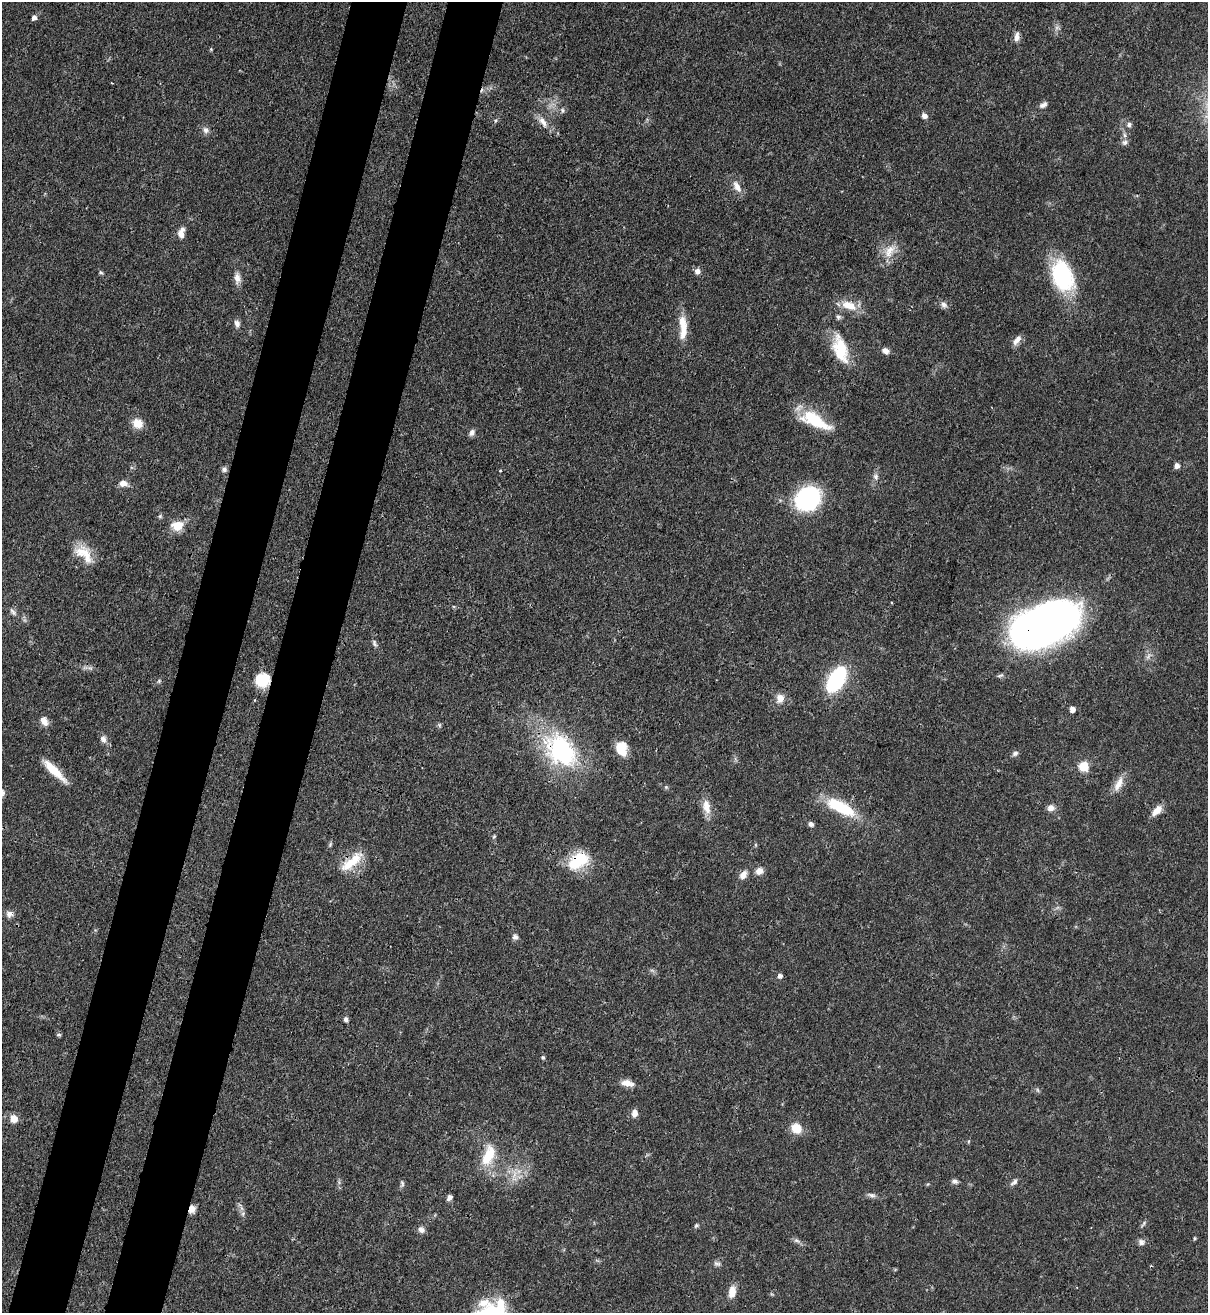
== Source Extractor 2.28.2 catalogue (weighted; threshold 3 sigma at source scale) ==
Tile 7 of 4 x 4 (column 3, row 2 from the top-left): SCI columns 2628-3833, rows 2652-3962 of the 5382 x 5303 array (HDU 1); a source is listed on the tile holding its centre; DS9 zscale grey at full resolution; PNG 1210 x 1315 px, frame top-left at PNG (2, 2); no overlay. Shown black and unused: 9% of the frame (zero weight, under 3 of 4 exposures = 7% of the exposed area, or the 3 px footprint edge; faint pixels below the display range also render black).
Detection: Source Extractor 2.28.2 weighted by HDU 2 'WHT'; one run over the whole footprint, this tile lists its part. Background 0.0772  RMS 0.0038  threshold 0.0173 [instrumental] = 3 sigma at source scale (4.5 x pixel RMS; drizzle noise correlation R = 1.50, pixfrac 1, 0.05/0.05 arcsec/px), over >= 5 px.
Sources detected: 100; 1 too faint to see at this stretch — not listed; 1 inside a brighter listed object's ellipse — not listed separately; the other 98 listed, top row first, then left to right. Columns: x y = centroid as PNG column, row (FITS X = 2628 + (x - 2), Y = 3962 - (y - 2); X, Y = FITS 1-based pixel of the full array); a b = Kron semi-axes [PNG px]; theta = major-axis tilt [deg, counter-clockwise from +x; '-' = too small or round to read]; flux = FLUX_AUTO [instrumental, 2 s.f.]
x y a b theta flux
34 17 6 5 - 1.6
1017 37 12 7 84 2.1
211 49 5 4 - 0.41
112 83 2 2 - 0.31
1043 105 11 7 31 1.6
562 110 8 6 -53 1
924 116 7 6 - 1.8
543 121 16 8 -54 3.2
1129 124 6 6 - 1.1
206 130 9 8 - 1.7
1125 142 9 7 8 1.4
737 186 17 9 -63 3.4
181 233 14 7 77 2.9
890 250 23 11 52 5.9
697 271 6 6 - 2.1
101 272 6 5 - 0.59
1062 276 36 22 -69 34
237 278 15 8 -86 2.7
849 305 21 11 -20 6.7
944 305 9 8 - 1.5
838 317 7 6 - 0.9
237 323 9 7 -72 1.7
683 328 33 9 -89 7.8
1017 340 14 7 50 2.5
841 349 28 14 -73 16
885 351 9 7 -25 1.9
815 420 37 14 -27 17
137 423 11 9 -30 5.3
472 433 9 7 58 1.4
1177 466 6 5 - 2
224 469 7 7 - 1.1
500 471 3 3 - 0.44
876 476 10 7 -78 1.6
123 483 10 8 -6 2.9
808 499 20 17 40 59
160 516 5 5 - 0.59
178 526 9 8 - 9.2
84 554 28 15 -44 8.4
13 612 11 5 -53 1.2
1045 624 62 34 23 240
374 643 11 5 -70 1.1
1000 675 10 5 22 0.79
836 679 23 12 58 42
262 680 15 13 16 11
780 698 12 11 - 3.1
255 700 3 3 - 0.41
1072 709 5 5 - 2.3
44 721 13 8 -64 2.6
439 725 7 4 -89 0.6
103 739 10 8 -73 1.8
621 749 15 11 -82 7.6
560 751 32 22 -49 56
1015 753 8 6 25 1.2
1084 766 6 6 - 17
54 770 35 8 -44 8.7
1118 784 23 9 64 4.2
666 787 5 5 - 0.52
706 807 20 10 -80 4.8
839 807 34 12 -27 20
1051 808 8 7 - 2.3
1157 810 15 8 47 3.8
811 824 7 5 -40 1.2
494 837 6 4 68 0.54
330 844 7 4 71 0.64
578 861 28 17 35 15
351 862 35 12 40 9.5
759 871 10 9 - 2.4
743 875 11 8 55 2.5
9 914 9 9 - 1.9
515 937 7 7 - 1.3
780 976 5 5 - 1.5
346 1019 7 6 - 1.1
59 1035 6 4 0 0.57
543 1057 5 4 - 0.64
627 1083 15 7 -10 3.7
1037 1090 7 4 -87 0.6
635 1113 9 6 89 2.5
13 1119 10 9 - 3.2
796 1128 10 9 - 7
488 1155 30 15 70 12
514 1174 14 5 77 2.6
955 1181 8 6 -13 1.1
1014 1182 11 6 35 1.3
402 1184 10 5 86 0.87
871 1195 12 5 -16 1.4
450 1197 6 5 - 1.6
192 1209 9 7 71 2.3
243 1214 6 5 - 0.9
1143 1224 11 3 56 0.72
696 1225 7 5 49 0.64
421 1230 9 7 -24 1.8
1195 1238 6 4 90 0.41
796 1241 9 4 -9 0.98
1141 1242 8 7 - 1.5
717 1264 10 6 -7 1.1
732 1292 13 7 80 4.5
483 1303 18 11 14 5
501 1304 21 12 -77 8
Overlapping masked pixels (flux is a lower limit): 6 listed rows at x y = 1045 624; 262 680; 560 751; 578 861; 351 862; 192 1209